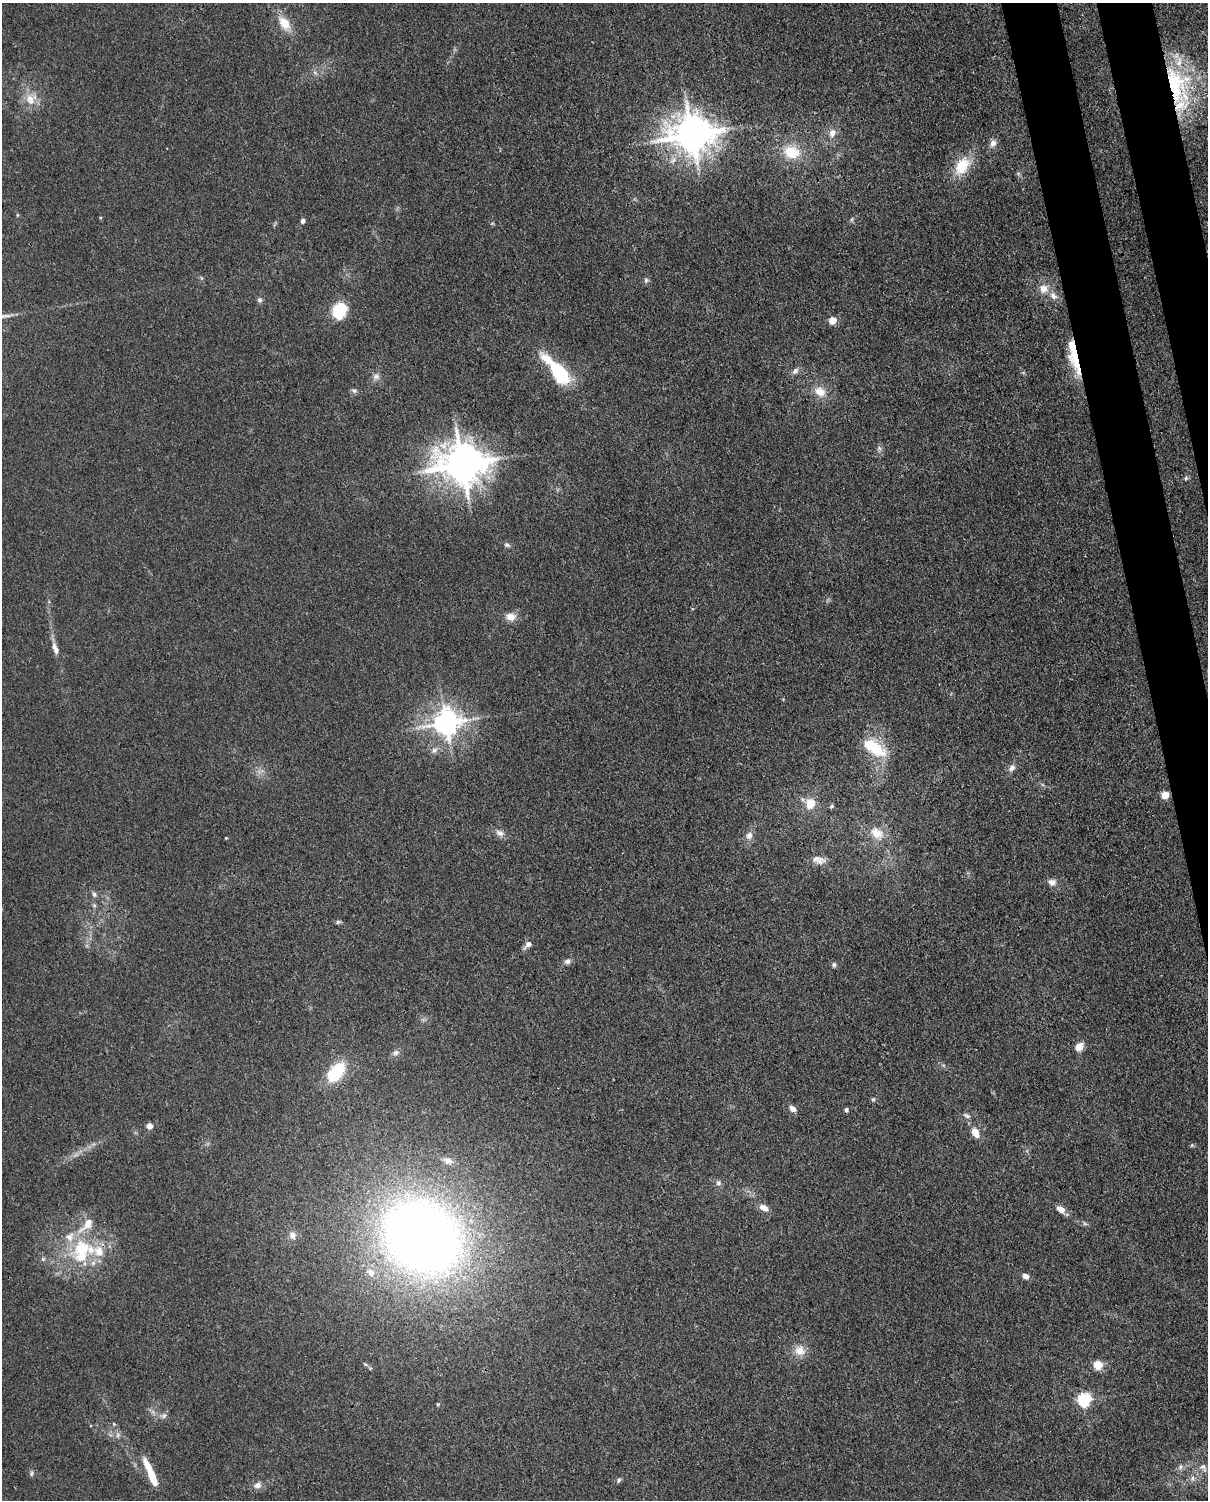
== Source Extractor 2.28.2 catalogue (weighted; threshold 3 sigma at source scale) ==
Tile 6 of 4 x 3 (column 2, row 2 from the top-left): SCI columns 1298-2503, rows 1652-3149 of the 5004 x 4912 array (HDU 1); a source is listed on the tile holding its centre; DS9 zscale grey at full resolution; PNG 1210 x 1502 px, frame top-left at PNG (2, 3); no overlay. Shown black and unused: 4% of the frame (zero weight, under 3 of 4 exposures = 7% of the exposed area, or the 3 px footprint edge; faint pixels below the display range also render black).
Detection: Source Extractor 2.28.2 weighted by HDU 2 'WHT'; one run over the whole footprint, this tile lists its part. Background 0.0294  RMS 0.0028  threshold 0.0124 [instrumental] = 3 sigma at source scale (4.5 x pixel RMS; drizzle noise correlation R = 1.50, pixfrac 1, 0.05/0.05 arcsec/px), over >= 5 px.
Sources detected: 93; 11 inside a brighter listed object's ellipse — not listed separately; the other 82 listed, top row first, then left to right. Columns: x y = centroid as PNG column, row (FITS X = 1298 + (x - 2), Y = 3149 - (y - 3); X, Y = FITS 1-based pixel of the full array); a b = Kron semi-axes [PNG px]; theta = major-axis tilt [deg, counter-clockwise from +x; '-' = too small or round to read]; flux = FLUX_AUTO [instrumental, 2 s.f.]
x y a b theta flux
284 23 21 11 -55 5.4
315 73 7 6 - 0.82
1177 85 60 33 -72 37
30 99 18 14 -73 4.5
832 133 13 9 71 2.3
692 134 13 11 -1 790
993 143 11 9 72 1.6
791 152 20 16 -14 8.9
962 166 25 16 55 8.7
852 219 6 4 71 0.43
303 221 6 5 - 0.93
201 278 6 4 -71 0.37
646 280 8 6 59 0.7
1044 289 13 13 - 3.3
260 300 7 6 - 0.73
339 311 12 10 60 16
832 320 5 5 - 5.8
1074 356 45 9 -77 11
795 371 10 7 49 1.2
558 372 29 12 -48 22
1023 373 6 4 19 0.34
376 377 9 8 - 1.2
354 391 8 6 -12 0.75
820 392 18 13 -32 4.2
879 449 10 5 -75 0.87
462 464 14 11 0 950
1186 478 6 5 - 0.52
507 545 9 6 -17 0.78
511 617 12 9 2 2.9
55 649 18 7 -70 2.1
446 723 9 8 - 320
874 748 32 14 -34 12
434 750 9 8 - 1.4
1012 768 11 7 52 1.4
1165 795 5 5 - 7.7
810 804 16 13 85 4.3
831 806 6 5 - 0.49
500 833 10 8 -20 1.6
877 833 19 14 -38 5.5
749 836 11 9 54 1.8
226 838 3 3 - 0.22
818 860 20 9 -11 2.4
1052 882 10 8 -3 1.7
94 894 8 6 -74 0.75
94 905 6 5 - 0.53
338 922 7 5 15 0.52
528 944 9 6 48 1.8
568 961 9 7 27 1.1
834 965 7 5 88 0.62
1079 1047 10 8 47 2.8
396 1053 9 7 18 1
336 1072 27 16 51 11
873 1099 6 5 - 0.49
792 1109 7 6 - 1.8
846 1110 5 5 - 0.59
966 1116 10 5 -26 0.78
149 1126 5 4 - 3.5
975 1132 8 5 -63 5
1192 1145 6 5 - 0.4
448 1161 11 9 -21 1.7
718 1183 8 7 - 0.87
764 1208 11 7 -27 2.2
1061 1209 9 6 -36 3
1085 1223 7 4 -45 0.54
292 1235 10 9 - 1.8
422 1237 76 63 -37 280
82 1251 43 24 69 20
43 1259 6 6 - 0.56
1025 1276 6 5 - 1.7
800 1350 14 14 - 3.6
1098 1365 5 5 - 14
1084 1400 6 6 - 59
438 1404 5 4 - 0.31
164 1415 8 7 - 0.94
118 1435 8 6 -84 0.91
1180 1467 7 6 - 0.85
1203 1467 12 8 -60 1.5
31 1473 8 6 88 0.66
151 1474 32 7 -67 8.6
1193 1478 7 4 90 0.69
619 1480 8 5 54 0.58
257 1485 11 8 12 1.6
Overlapping masked pixels (flux is a lower limit): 2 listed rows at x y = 1177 85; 1074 356